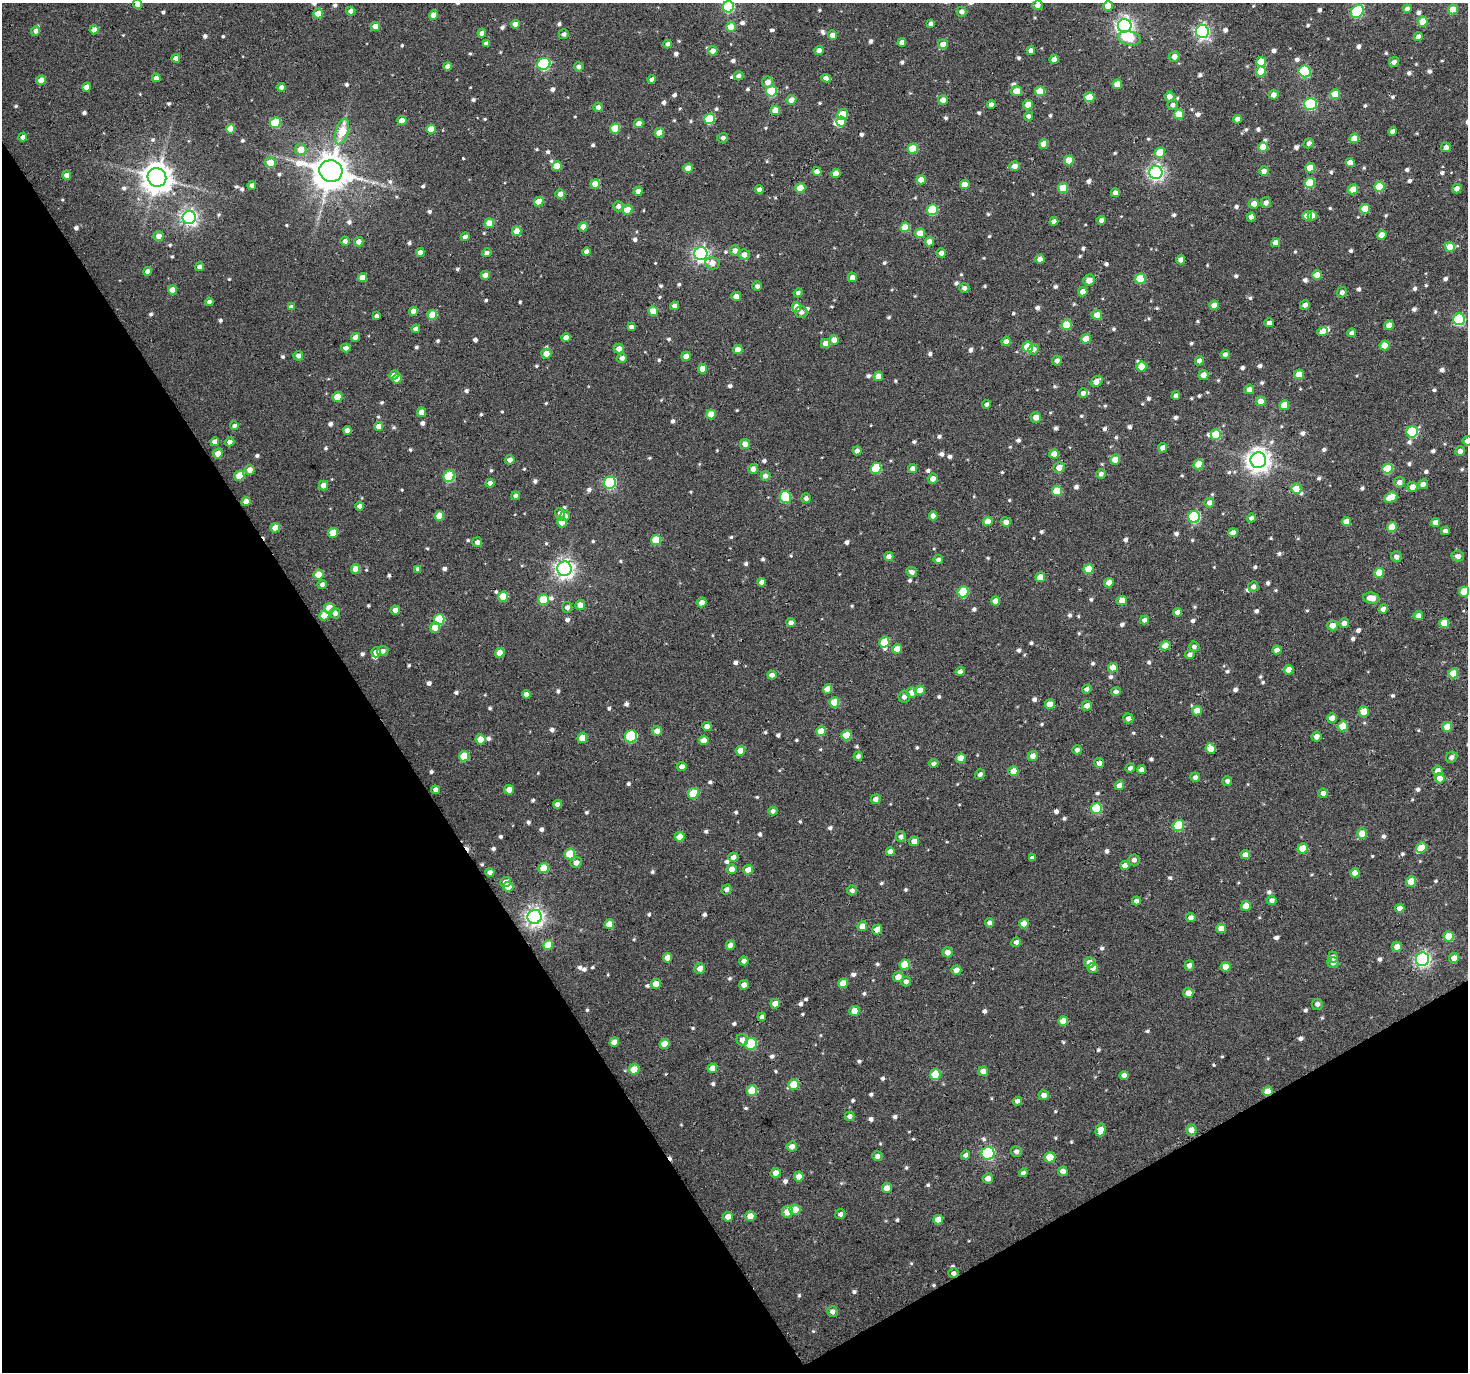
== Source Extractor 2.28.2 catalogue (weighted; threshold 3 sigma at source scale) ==
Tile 14 of 4 x 4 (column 2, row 4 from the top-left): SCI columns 1470-2935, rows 116-1485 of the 5874 x 5779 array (HDU 1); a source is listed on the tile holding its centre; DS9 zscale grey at full resolution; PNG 1470 x 1374 px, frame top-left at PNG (2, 3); each listed source drawn as its Kron ellipse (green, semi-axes under 4 px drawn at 4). Shown black and unused: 31% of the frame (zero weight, under 4 of 7 exposures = <1% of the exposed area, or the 3 px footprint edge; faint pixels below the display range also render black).
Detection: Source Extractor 2.28.2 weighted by HDU 2 'WHT'; one run over the whole footprint, this tile lists its part. Background 0.0863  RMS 0.015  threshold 0.0616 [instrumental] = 3 sigma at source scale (4.09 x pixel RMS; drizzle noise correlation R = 1.36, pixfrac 0.8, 0.0396/0.0396 arcsec/px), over >= 5 px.
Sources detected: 909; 1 inside a brighter object's white glare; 2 cosmic-ray / hot-pixel residue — neither listed nor drawn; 4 inside a brighter listed object's ellipse — not listed separately; of the other 902, all 500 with FLUX_AUTO >= 4.82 (the completeness limit of this list) listed and drawn (402 fainter detections not listed), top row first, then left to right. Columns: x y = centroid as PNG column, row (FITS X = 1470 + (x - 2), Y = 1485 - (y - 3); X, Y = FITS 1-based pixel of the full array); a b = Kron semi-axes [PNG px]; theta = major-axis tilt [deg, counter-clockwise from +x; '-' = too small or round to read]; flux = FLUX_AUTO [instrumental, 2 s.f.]
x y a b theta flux
138 4 4 4 - 8.9
1038 5 5 4 - 6.9
1108 6 5 4 - 16
728 7 6 5 - 120
1407 9 4 4 - 6
1453 9 5 4 - 21
351 11 4 4 - 7.8
1357 11 7 5 45 120
961 12 5 5 - 6.4
318 14 5 4 - 19
433 15 4 4 - 15
1423 22 5 5 - 26
515 24 4 4 - 10
931 24 4 4 - 5.2
375 26 5 4 - 12
1125 26 7 6 - 580
731 27 5 5 - 25
94 30 4 4 - 13
36 31 5 4 - 6.8
1202 31 6 6 - 330
482 33 4 4 - 7.2
564 34 5 5 - 4.9
833 35 4 4 - 12
1418 37 4 4 - 7.3
1129 38 11 7 -10 34
902 42 4 4 - 9.3
486 43 4 4 - 5.9
668 44 4 4 - 5
943 44 5 5 - 12
1031 50 4 4 - 7.6
713 51 5 4 - 11
819 51 4 4 - 11
1174 56 5 5 - 8.9
176 58 4 4 - 8
1054 60 4 4 - 8.6
1261 62 5 5 - 34
1394 62 5 4 - 6
544 64 7 6 - 160
448 66 4 4 - 6.3
579 67 5 4 - 5.7
1261 71 5 5 - 28
1305 71 6 6 - 100
739 76 5 4 - 5.7
156 78 4 4 - 9.4
826 78 5 4 - 8.1
652 79 4 4 - 7.5
41 80 5 4 - 17
768 82 5 5 - 11
1117 84 5 4 - 19
87 87 4 4 - 12
282 87 4 4 - 7.8
771 91 5 5 - 70
1016 91 6 5 - 16
1040 91 5 5 - 35
1335 94 5 5 - 24
1273 95 5 5 - 8.4
1089 97 5 5 - 35
1169 97 5 5 - 10
791 100 5 4 - 11
943 100 5 4 - 11
991 104 4 4 - 7.1
1310 104 6 6 - 150
1028 105 5 4 - 13
1173 105 5 5 - 5.4
598 107 4 4 - 5.6
775 110 5 5 - 16
842 114 6 5 - 33
1179 114 5 5 - 24
1028 116 4 4 - 5.5
709 119 5 5 - 74
1237 119 4 4 - 8.5
402 121 4 4 - 17
841 121 5 4 - 18
275 123 5 5 - 72
639 124 4 4 - 12
615 128 5 5 - 41
230 129 4 4 - 17
431 129 5 4 - 24
342 131 13 6 72 38
1393 131 4 4 - 6.9
659 133 5 4 - 21
23 137 4 4 - 7.3
723 138 5 5 - 5.4
1354 138 5 4 - 20
1309 143 5 4 - 4.9
1044 144 5 4 - 16
1263 147 5 5 - 26
1446 147 5 5 - 6.6
301 149 6 6 - 18
913 149 5 5 - 32
1160 153 5 5 - 32
1069 160 5 5 - 28
270 162 5 5 - 26
1350 163 4 4 - 13
557 166 5 4 - 21
1015 166 5 5 - 9.3
688 168 5 4 - 18
1310 168 5 4 - 21
331 171 11 10 - 3500
1264 171 5 4 - 8.2
817 172 4 4 - 9.5
836 173 5 4 - 17
1156 173 6 6 - 430
67 175 4 4 - 11
157 177 9 9 - 2200
921 180 5 4 - 20
1310 183 5 5 - 47
595 184 4 4 - 20
965 184 5 4 - 20
252 185 4 4 - 6.2
1379 186 5 5 - 35
800 188 5 4 - 27
1063 188 5 5 - 34
1353 189 5 5 - 15
1457 189 5 4 - 8.5
759 190 4 4 - 7.7
638 191 4 4 - 7.3
1115 193 4 4 - 7.6
560 194 5 4 - 7.8
539 202 5 4 - 23
1266 202 5 5 - 6.6
1254 204 5 5 - 15
618 206 5 5 - 5.6
1365 209 5 5 - 23
627 210 5 5 - 20
932 210 5 5 - 62
1307 216 5 4 - 13
1312 216 4 4 - 12
189 217 6 6 - 450
1251 217 4 4 - 6.9
1102 220 4 4 - 8.3
1054 221 4 4 - 7.1
489 223 5 5 - 26
583 227 5 4 - 8.7
905 227 5 4 - 23
517 231 5 4 - 18
920 233 5 5 - 18
1382 235 5 4 - 13
159 236 5 5 - 10
465 237 4 4 - 6.3
345 241 5 4 - 5.9
359 242 5 4 - 11
929 242 4 4 - 12
1275 243 4 4 - 9.5
1450 247 5 5 - 24
735 251 5 5 - 7.2
587 252 4 4 - 8.8
420 253 4 4 - 9.7
487 253 4 4 - 5.1
941 253 4 4 - 7.7
701 254 6 6 - 430
744 255 5 5 - 8.5
1040 259 4 4 - 10
1181 260 4 4 - 10
712 263 7 6 - 11
200 267 4 4 - 6
147 271 4 4 - 6.9
485 275 4 4 - 13
1317 275 5 4 - 15
852 277 4 4 - 11
363 278 4 4 - 16
1140 279 5 5 - 45
1089 280 6 5 - 12
757 286 4 4 - 4.8
964 288 5 5 - 4.8
173 290 4 4 - 15
1083 292 5 4 - 9.6
1342 292 5 5 - 5
798 293 4 4 - 4.9
736 296 5 4 - 9.2
209 302 4 4 - 5.1
1214 305 5 4 - 13
1305 305 5 4 - 6.3
674 306 4 4 - 7.1
291 307 4 4 - 4.9
796 307 5 4 - 21
413 311 4 4 - 10
653 311 5 4 - 25
801 312 6 6 - 5.2
432 315 5 5 - 36
1097 315 5 5 - 15
376 316 4 4 - 4.9
1459 319 6 5 - 110
1269 323 4 4 - 5.7
1067 325 5 5 - 44
1389 325 5 4 - 14
631 327 4 4 - 6.1
416 329 4 4 - 7.6
1322 332 5 4 - 13
1352 333 4 4 - 6.9
356 337 4 4 - 11
566 338 4 4 - 11
1086 339 5 5 - 22
834 340 5 5 - 11
1006 341 5 4 - 7.7
825 343 5 4 - 12
1384 345 5 5 - 23
1028 347 5 5 - 42
346 348 5 4 - 6.9
619 348 5 5 - 10
1033 349 5 5 - 8.4
738 350 5 4 - 13
546 354 5 5 - 14
1225 354 4 4 - 4.9
298 356 4 4 - 7.6
686 356 4 4 - 10
622 358 5 4 - 6.7
1057 361 5 4 - 6.3
1199 361 4 4 - 6.7
1141 366 5 5 - 28
703 369 4 4 - 16
1299 374 5 4 - 19
394 375 5 4 - 8.2
1203 375 5 5 - 9
878 376 5 4 - 18
397 379 5 4 - 15
1096 381 6 5 - 13
1249 389 5 4 - 8.6
1083 393 5 5 - 5.1
1176 396 4 4 - 5.5
337 397 5 5 - 30
1261 401 5 5 - 14
987 404 4 4 - 5.1
1284 405 5 4 - 23
422 412 4 4 - 14
711 414 5 5 - 19
1036 417 5 5 - 12
234 426 4 4 - 5
379 426 4 4 - 11
347 430 4 4 - 8.9
1412 432 6 5 - 88
1216 435 5 5 - 43
1467 441 5 4 - 7.7
215 442 4 4 - 8.1
230 442 5 4 - 7.8
745 444 5 5 - 9.9
1163 448 4 4 - 10
857 451 4 4 - 6.3
1460 451 5 4 - 6.8
218 454 5 4 - 18
1054 454 5 4 - 13
510 460 5 4 - 8
1115 460 5 5 - 22
1258 460 8 8 - 1200
1198 464 5 5 - 27
876 468 5 5 - 62
1059 468 5 5 - 11
753 469 5 5 - 10
913 469 4 4 - 9.6
1388 469 5 5 - 46
250 470 5 5 - 9.4
1101 474 5 4 - 6.2
239 476 5 5 - 32
449 476 6 5 - 75
765 476 5 5 - 6.9
933 479 5 5 - 8.7
1399 482 5 5 - 8.2
490 483 4 4 - 8
610 483 6 6 - 170
1423 484 5 4 - 7.6
323 485 5 4 - 15
1413 487 5 5 - 11
1296 489 5 5 - 18
1057 491 5 5 - 32
516 496 4 4 - 5
785 497 6 5 - 69
1391 497 7 5 24 26
806 498 5 5 - 4.9
246 502 4 4 - 11
1209 503 5 5 - 6.6
360 506 4 4 - 7.1
560 514 6 5 - 6.1
439 516 5 5 - 20
565 516 5 5 - 10
933 516 4 4 - 9.9
1194 517 6 6 - 140
1251 518 4 4 - 5.5
562 522 5 5 - 14
988 522 5 4 - 18
1006 522 5 5 - 9.2
1346 522 4 4 - 15
1435 522 4 4 - 9.2
1392 527 5 5 - 28
275 528 5 4 - 20
1445 531 4 4 - 5.6
333 533 5 5 - 24
1233 533 5 4 - 12
656 540 5 5 - 43
477 542 5 5 - 5.7
1458 556 6 5 - 6.4
889 557 4 4 - 6.7
1396 557 5 5 - 5.7
938 559 4 4 - 5.3
356 569 5 4 - 17
418 569 4 4 - 7
564 569 7 7 - 700
1088 569 5 5 - 30
912 572 5 5 - 6.3
1379 573 5 5 - 25
319 575 5 5 - 26
1040 577 5 4 - 18
761 582 4 4 - 6.7
1109 583 5 4 - 10
322 584 4 4 - 5.5
1253 587 5 5 - 5.5
963 592 5 5 - 67
1464 592 5 5 - 25
503 597 5 5 - 35
1371 598 8 5 -9 16
543 600 5 5 - 41
1122 600 5 4 - 13
995 601 5 4 - 13
702 603 5 5 - 9.6
580 605 5 5 - 12
567 607 5 5 - 5.8
329 608 5 5 - 28
1383 609 4 4 - 7.5
395 610 5 4 - 8.7
1177 612 4 4 - 7.9
335 613 5 5 - 7.1
324 615 5 5 - 22
1418 616 4 4 - 11
439 619 5 5 - 57
1144 620 4 4 - 7
791 623 4 4 - 7.9
1344 623 5 5 - 8.6
1444 623 5 5 - 31
1332 625 5 5 - 12
435 628 5 5 - 16
884 642 5 5 - 38
1165 646 5 5 - 17
1194 647 5 5 - 4.8
897 649 5 5 - 14
1277 650 4 4 - 11
383 651 6 5 - 6.4
376 652 5 5 - 11
500 653 5 5 - 18
1190 654 5 4 - 5.5
1113 668 5 5 - 18
1289 670 5 4 - 17
960 672 4 4 - 7.1
1453 673 5 5 - 25
772 675 5 4 - 5.5
827 689 5 4 - 16
1087 689 5 4 - 5.4
920 690 5 5 - 20
1116 692 5 4 - 5.6
912 693 5 5 - 11
526 694 4 4 - 8.3
904 697 6 5 - 7.1
834 702 5 5 - 29
1050 704 5 4 - 16
1087 706 5 5 - 8.8
1197 711 5 4 - 17
1364 712 5 5 - 27
1128 718 5 5 - 6.4
1332 718 5 5 - 11
707 726 4 4 - 9.4
1343 726 5 5 - 30
1447 727 5 5 - 22
657 731 5 5 - 9.4
821 731 5 5 - 25
846 735 5 5 - 33
631 736 6 6 - 83
1316 736 5 5 - 8.1
582 738 5 4 - 18
480 739 5 5 - 20
704 740 5 5 - 12
1211 749 6 5 - 21
1077 750 4 4 - 5.7
740 751 5 4 - 19
464 756 5 5 - 28
858 756 4 4 - 5.5
1033 756 5 5 - 10
1452 757 6 5 - 6
961 758 5 4 - 19
1099 763 5 5 - 7.7
934 764 5 4 - 5.1
682 767 4 4 - 8
1130 768 4 4 - 4.8
1142 770 4 4 - 8.4
1013 771 5 5 - 17
1438 771 5 5 - 10
980 774 5 4 - 4.9
1195 777 5 5 - 5.8
1440 778 5 5 - 13
1227 781 5 5 - 5.1
1119 785 5 4 - 11
435 790 4 4 - 6.8
509 790 5 4 - 11
693 793 5 5 - 51
1323 793 5 4 - 6.8
875 799 5 5 - 8.1
558 804 4 4 - 7.1
1096 809 5 5 - 66
773 811 4 4 - 4.8
1178 826 5 5 - 63
1362 834 5 5 - 21
680 837 5 4 - 20
901 837 5 5 - 5.4
914 841 5 5 - 11
1302 848 5 5 - 25
1421 848 5 5 - 19
890 852 4 4 - 8.7
570 854 5 5 - 40
1245 855 5 4 - 11
733 857 5 4 - 7.8
1032 858 4 4 - 5.7
1134 860 5 5 - 6.5
576 863 6 5 - 7.7
1125 865 4 4 - 11
544 868 5 5 - 31
732 869 5 5 - 10
748 870 5 5 - 14
490 872 4 4 - 7.5
1355 873 5 4 - 12
506 882 5 5 - 12
1411 882 5 5 - 24
508 887 5 5 - 16
726 889 5 4 - 6.1
852 890 5 5 - 5.1
1272 900 5 4 - 6
1136 901 4 4 - 6.4
1246 906 5 5 - 15
1400 908 5 4 - 9
535 917 7 7 - 690
1191 918 4 4 - 6.4
989 923 4 4 - 4.9
609 924 5 5 - 23
1024 924 5 4 - 17
862 926 5 4 - 14
1221 928 5 4 - 13
877 929 5 4 - 13
1449 936 5 5 - 29
1016 942 5 4 - 5.7
548 945 5 5 - 28
730 945 5 4 - 9.4
1397 947 5 5 - 11
948 952 5 5 - 9.4
1333 957 5 5 - 7.1
667 958 5 4 - 14
1454 958 5 5 - 13
1422 959 7 6 - 410
744 961 4 4 - 7.3
1089 962 5 5 - 12
1333 963 5 5 - 6.8
905 965 5 5 - 37
1189 965 5 4 - 6.6
1226 967 5 5 - 16
700 968 5 5 - 10
1093 968 5 5 - 9.8
956 970 5 5 - 14
898 977 5 5 - 15
906 982 5 5 - 5.1
843 983 5 4 - 17
656 984 5 5 - 15
744 985 5 4 - 11
1188 993 5 5 - 12
775 1004 5 4 - 13
1317 1004 5 5 - 5.7
854 1011 5 5 - 17
762 1017 4 4 - 5
1063 1021 5 5 - 18
742 1040 6 5 - 11
614 1042 5 4 - 12
665 1044 5 5 - 22
751 1044 6 5 - 95
712 1068 5 4 - 18
634 1069 5 5 - 25
983 1071 5 5 - 11
935 1074 5 5 - 45
1124 1075 4 4 - 7.9
793 1085 5 5 - 29
752 1091 5 5 - 33
1268 1091 5 4 - 21
1044 1095 5 5 - 8.6
1017 1101 4 4 - 6.1
850 1116 5 4 - 6.5
1100 1130 6 5 - 17
1191 1130 5 5 - 12
792 1147 5 5 - 8.9
1016 1151 5 5 - 6
988 1153 6 6 - 180
965 1155 4 4 - 4.9
877 1156 5 5 - 6.4
1050 1157 5 5 - 34
1063 1171 5 4 - 10
776 1173 5 5 - 10
1023 1173 4 4 - 5.5
799 1176 5 5 - 13
988 1178 5 5 - 12
887 1188 5 4 - 12
795 1210 5 5 - 23
787 1212 6 5 - 20
840 1214 5 5 - 5
750 1216 5 5 - 16
728 1217 5 5 - 12
938 1220 5 5 - 16
954 1273 5 5 - 5.7
832 1312 5 5 - 6.5
Overlapping masked pixels (flux is a lower limit): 2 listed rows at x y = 1268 1091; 954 1273
Isophote crosses this tile's border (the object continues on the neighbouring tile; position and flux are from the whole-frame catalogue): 4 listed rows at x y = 138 4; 728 7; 1467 441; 1464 592